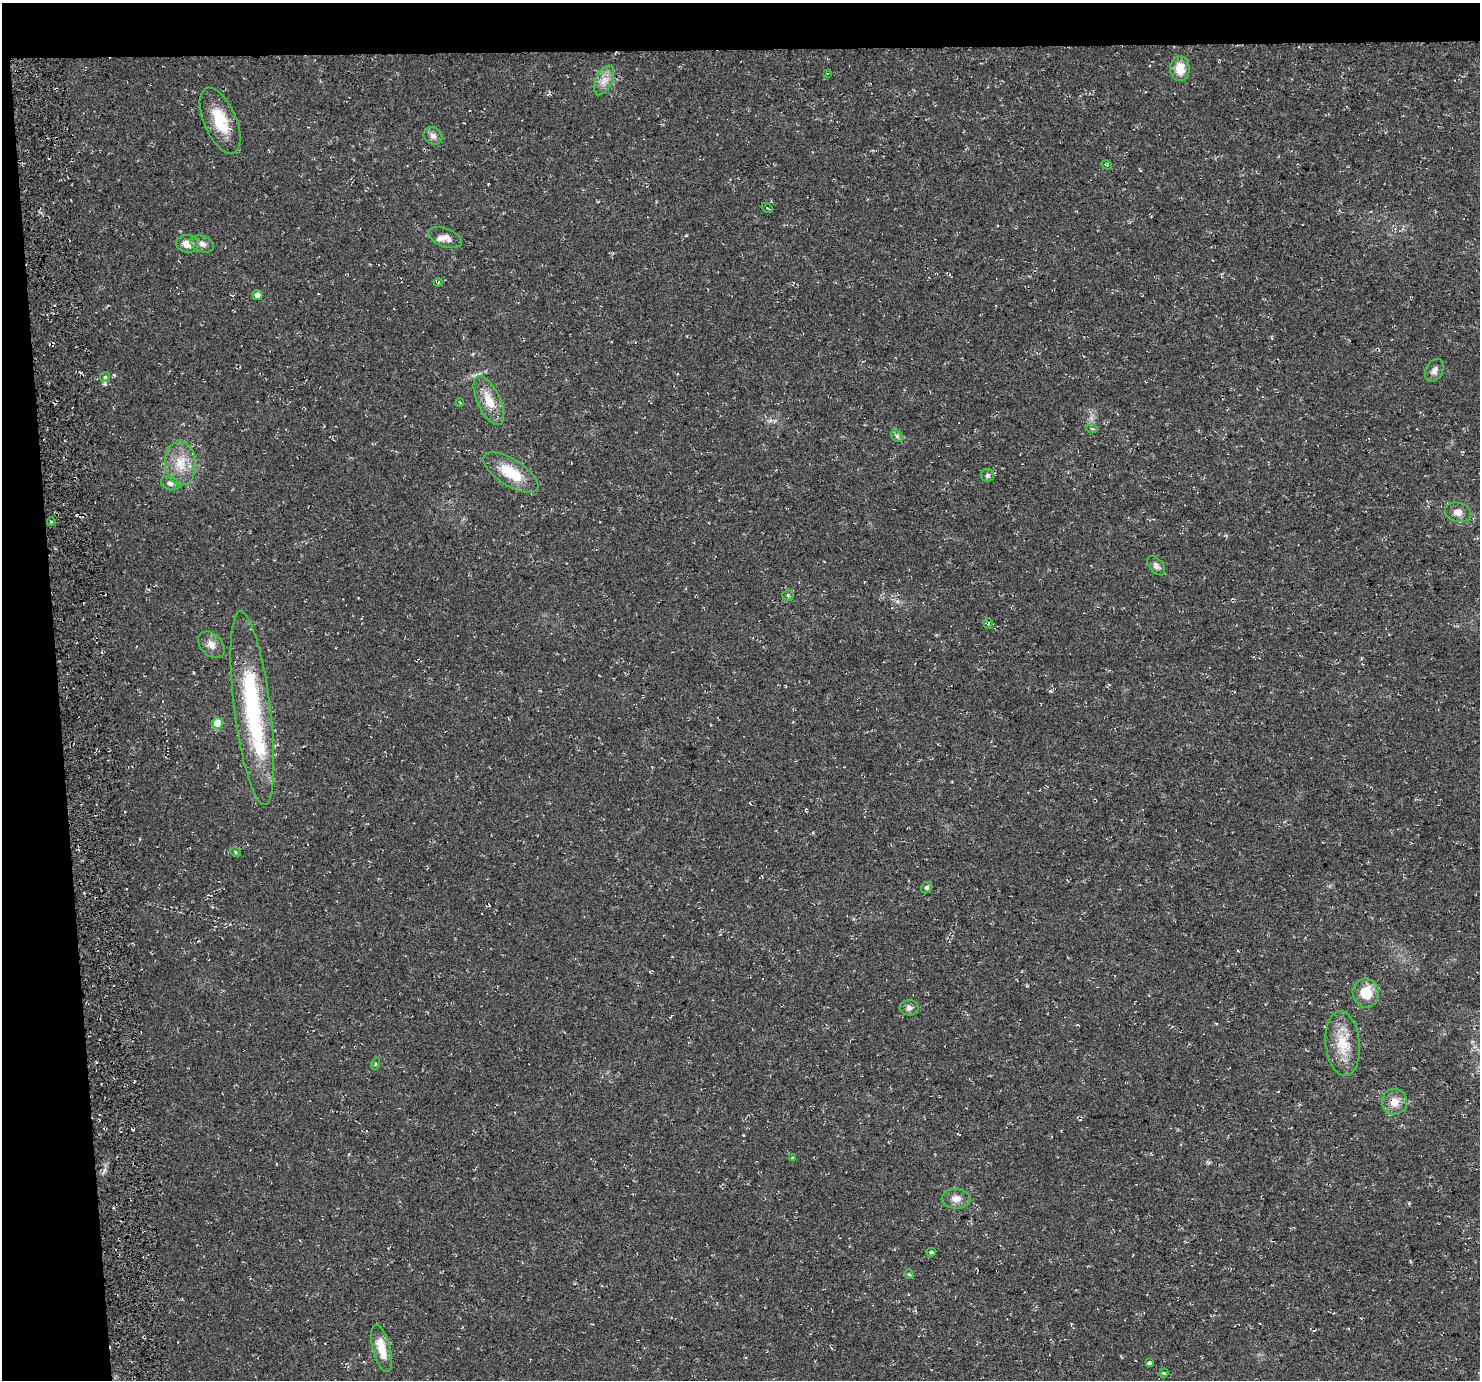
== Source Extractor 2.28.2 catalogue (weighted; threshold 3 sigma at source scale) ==
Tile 1 of 3 x 3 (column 1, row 1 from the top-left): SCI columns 57-1534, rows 2794-4171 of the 4545 x 4172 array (HDU 1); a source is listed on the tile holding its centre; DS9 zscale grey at full resolution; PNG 1482 x 1382 px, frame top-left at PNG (2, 3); each listed source drawn as its Kron ellipse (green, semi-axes under 4 px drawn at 4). Shown black and unused: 7% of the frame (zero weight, under 3 of 4 exposures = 4% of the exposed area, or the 3 px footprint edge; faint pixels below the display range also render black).
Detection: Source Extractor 2.28.2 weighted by HDU 2 'WHT'; one run over the whole footprint, this tile lists its part. Background 0.0302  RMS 0.0057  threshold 0.0256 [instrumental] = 3 sigma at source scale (4.5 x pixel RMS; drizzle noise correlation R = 1.50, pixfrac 1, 0.0396/0.0396 arcsec/px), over >= 5 px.
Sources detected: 51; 5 cosmic-ray / hot-pixel residue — neither listed nor drawn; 2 inside a brighter listed object's ellipse — not listed separately; the other 44 listed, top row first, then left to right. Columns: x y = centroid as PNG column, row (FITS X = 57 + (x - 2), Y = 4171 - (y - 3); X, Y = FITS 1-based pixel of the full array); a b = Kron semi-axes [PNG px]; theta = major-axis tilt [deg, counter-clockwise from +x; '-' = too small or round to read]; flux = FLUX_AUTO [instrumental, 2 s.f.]
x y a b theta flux
1180 69 12 9 -90 8.8
827 73 4 2 - 0.37
604 80 16 8 65 5
220 121 35 16 -66 20
433 136 10 8 -35 2.5
1107 165 5 3 - 0.62
767 208 6 2 -30 0.54
445 237 17 9 -22 4.3
187 244 11 8 -6 6.1
202 244 12 8 -21 3
438 282 4 3 - 0.6
257 295 5 5 - 3.4
1434 370 12 8 60 2.7
105 377 5 5 - 0.93
489 400 26 11 -65 11
460 403 4 3 - 0.45
1092 428 6 4 -3 0.83
897 436 6 5 - 1.2
180 463 22 15 -84 12
511 473 31 13 -32 17
987 475 6 6 - 1.3
170 483 9 6 -21 1.9
1458 512 13 9 -14 3.6
51 522 4 3 - 0.48
1156 566 11 6 -50 2.2
788 595 5 5 - 0.8
988 623 5 4 - 0.67
211 645 15 10 -45 4.4
252 708 98 18 -83 77
217 723 5 5 - 16
235 852 5 4 - 0.76
927 888 6 5 - 1.2
1366 993 14 13 - 12
909 1008 9 7 -2 2.1
1343 1044 33 17 -84 16
375 1064 6 4 71 0.62
1394 1102 13 12 - 6.1
792 1158 4 3 - 0.69
956 1199 14 10 -1 4.4
931 1252 5 4 - 0.97
909 1274 5 4 - 0.55
382 1349 24 9 -75 11
1149 1363 4 4 - 1.3
1164 1373 4 4 - 0.7
Overlapping masked pixels (flux is a lower limit): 1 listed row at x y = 1394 1102